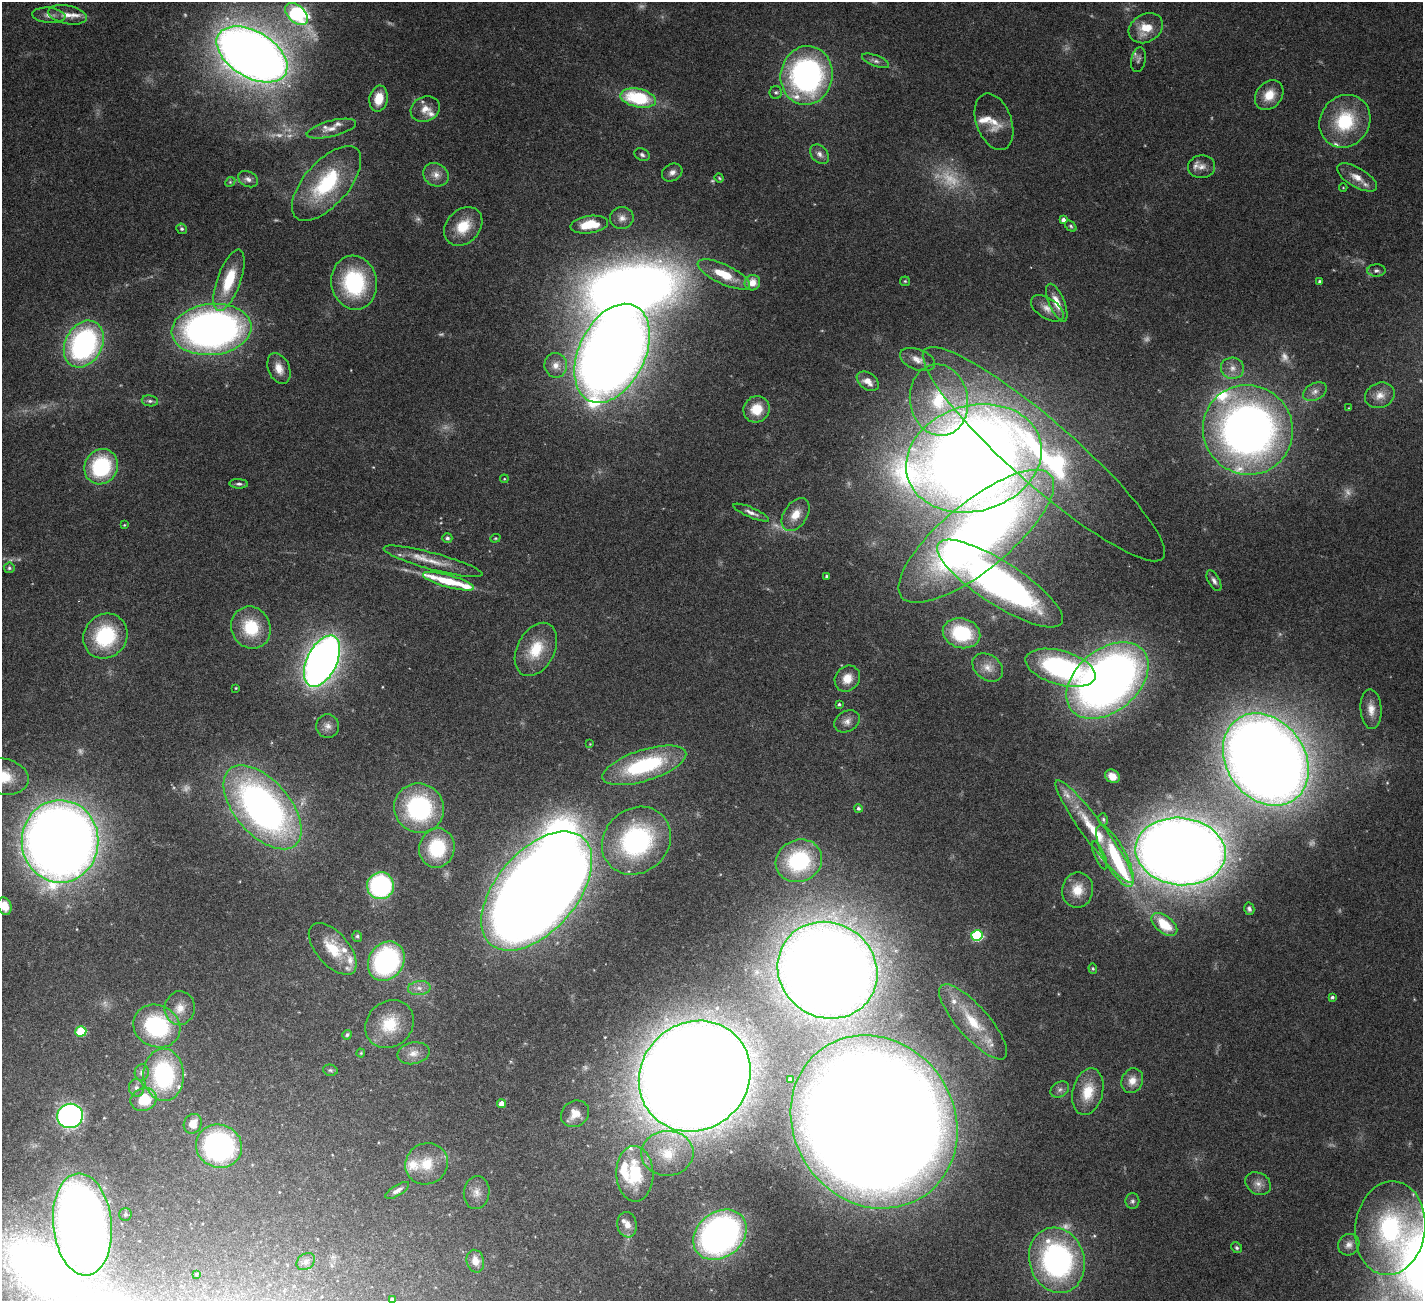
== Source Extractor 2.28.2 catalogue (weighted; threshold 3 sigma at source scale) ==
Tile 7 of 4 x 4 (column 3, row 2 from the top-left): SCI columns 2845-4265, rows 2894-4192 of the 5741 x 5679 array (HDU 1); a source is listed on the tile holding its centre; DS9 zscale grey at full resolution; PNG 1425 x 1303 px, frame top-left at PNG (2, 2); each listed source drawn as its Kron ellipse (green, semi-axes under 4 px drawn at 4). Nothing masked; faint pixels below the display range render black.
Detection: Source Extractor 2.28.2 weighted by HDU 2 'WHT'; one run over the whole footprint, this tile lists its part. Background 0.0766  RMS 0.0028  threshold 0.0113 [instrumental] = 3 sigma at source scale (4.09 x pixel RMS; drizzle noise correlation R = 1.36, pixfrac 0.8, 0.05/0.05 arcsec/px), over >= 5 px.
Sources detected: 212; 21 too faint to see at this stretch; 4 inside a brighter object's white glare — neither listed nor drawn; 25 inside a brighter listed object's ellipse — not listed separately; the other 162 listed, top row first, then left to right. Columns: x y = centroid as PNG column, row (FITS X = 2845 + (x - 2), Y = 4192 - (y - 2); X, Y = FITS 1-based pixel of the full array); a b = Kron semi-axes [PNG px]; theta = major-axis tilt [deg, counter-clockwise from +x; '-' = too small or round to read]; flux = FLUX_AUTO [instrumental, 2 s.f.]
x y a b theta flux
297 14 13 8 -42 49
49 15 17 7 -5 1.6
67 15 20 9 -11 2.7
1146 28 18 14 31 5.3
252 54 39 23 -31 450
1138 60 13 7 79 0.95
875 61 14 5 -21 1
807 75 30 26 79 68
776 92 6 6 - 0.56
1269 95 16 12 51 4.4
638 98 18 9 -11 18
379 99 13 9 80 4.6
425 109 15 12 26 2.8
1345 121 27 24 55 15
994 122 29 17 -70 4.7
331 129 25 8 14 2.4
819 154 11 8 -46 1.3
642 155 8 6 -27 0.68
1201 167 13 11 9 1.8
672 172 11 8 29 1.3
436 175 13 11 -29 2.2
1357 177 22 9 -31 3
719 178 4 3 - 0.27
248 179 10 7 -28 1.2
230 182 5 4 - 0.35
326 183 46 22 49 21
1343 188 4 3 - 0.18
622 218 12 11 - 1.6
1063 220 4 4 - 0.92
589 225 19 8 8 7
463 226 21 16 46 6.7
1071 226 6 4 -41 0.42
182 229 5 5 - 0.57
1376 271 9 6 1 0.72
724 274 28 9 -25 6.5
229 280 32 11 70 10
905 281 5 5 - 0.31
1319 281 4 3 - 0.48
354 283 27 23 -79 24
752 283 8 7 - 2.8
1057 303 20 7 -67 3.6
1047 308 18 10 -34 2.3
211 329 40 25 5 150
84 344 25 18 61 55
612 353 53 33 64 550
917 360 18 10 -22 2.3
556 365 12 11 - 2.5
279 368 16 10 -66 2.8
1232 368 11 10 - 2
868 381 12 8 -35 2.7
1315 392 12 8 27 1.6
1380 395 15 12 23 2.7
939 400 36 29 -81 19
150 401 8 5 -9 0.66
1349 408 3 3 - 0.18
757 409 13 13 - 5
1248 430 45 44 - 180
1044 454 158 32 -41 72
974 458 69 53 17 580
101 467 18 16 58 23
504 479 4 3 - 0.22
239 484 9 4 -3 0.67
751 513 19 5 -23 1.4
796 514 18 11 56 3.8
124 525 4 4 - 0.23
976 536 96 34 39 210
447 538 5 4 - 0.53
495 538 5 4 - 0.29
433 561 51 8 -15 5
9 568 5 5 - 0.46
827 576 4 3 - 0.36
449 581 26 6 -15 8.5
1214 581 11 5 -62 0.94
1000 584 73 21 -33 110
251 628 21 19 -60 11
962 633 19 15 -15 15
105 636 23 21 51 18
536 649 28 18 62 8.6
322 661 27 15 64 220
988 667 17 12 -38 2.7
1060 668 36 17 -16 44
847 679 14 12 50 3.4
1107 680 47 31 40 200
236 688 3 2 - 0.2
839 704 3 3 - 0.38
1371 709 20 10 -86 2.9
847 721 13 10 30 1.7
328 726 12 11 - 1.7
590 744 3 3 - 0.18
1266 760 49 39 -55 560
644 765 44 15 17 27
1112 776 8 6 -33 2.3
3 777 26 18 -12 9.2
262 807 50 27 -49 120
419 808 25 24 - 33
858 808 4 4 - 0.57
1103 819 6 4 -76 0.41
1094 831 63 11 -53 13
60 841 41 38 -90 460
636 841 36 32 41 39
437 848 20 17 77 14
1180 851 45 33 -7 640
1100 855 15 5 -67 0.85
1115 856 34 11 -62 16
799 861 24 21 24 22
380 886 13 13 - 36
1078 890 17 15 81 4.7
537 891 71 40 49 750
5 906 9 6 -72 2.6
1249 909 6 5 - 0.62
1164 924 15 8 -39 8.2
357 936 5 5 - 0.45
977 936 5 5 - 28
333 949 31 16 -49 8.6
386 961 21 17 56 45
1093 969 5 4 - 0.32
827 970 51 47 -34 550
419 988 11 7 6 1.6
1332 997 4 3 - 0.53
180 1008 17 15 80 3.6
973 1022 48 16 -49 11
390 1024 26 22 43 9.2
157 1026 24 21 -25 25
81 1031 5 5 - 16
347 1035 5 4 - 0.46
361 1053 4 4 - 0.26
413 1053 16 10 12 2.4
330 1070 7 5 -14 0.46
142 1072 8 7 - 0.99
164 1075 26 20 -88 29
695 1076 58 53 43 1100
790 1080 4 4 - 1.1
1132 1081 13 10 65 2.7
136 1088 9 7 -75 1
1060 1089 10 7 32 0.95
1088 1092 24 15 76 6.6
144 1099 13 11 21 7.9
502 1104 4 4 - 2.4
575 1114 15 12 34 3.2
70 1116 13 12 - 76
874 1122 89 80 -55 1300
193 1124 10 8 63 3.2
219 1146 23 21 -21 50
667 1153 26 22 2 9
426 1164 22 20 33 6.7
635 1174 28 18 -88 14
1258 1184 13 10 -30 1.9
397 1190 13 5 31 1.2
477 1193 16 13 82 2.3
1132 1201 8 7 - 0.66
125 1214 6 6 - 0.61
82 1224 51 29 -85 280
627 1225 13 9 -80 2
1390 1228 47 35 83 36
720 1235 29 22 39 100
1349 1245 11 10 - 1.5
1237 1248 6 5 - 0.46
1057 1260 33 27 -72 59
475 1261 11 8 -76 2.6
306 1262 10 7 38 1.1
197 1274 3 2 - 0.18
392 1299 4 3 - 0.48
Isophote crosses this tile's border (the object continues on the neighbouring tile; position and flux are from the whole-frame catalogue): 3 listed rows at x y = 3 777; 5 906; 392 1299